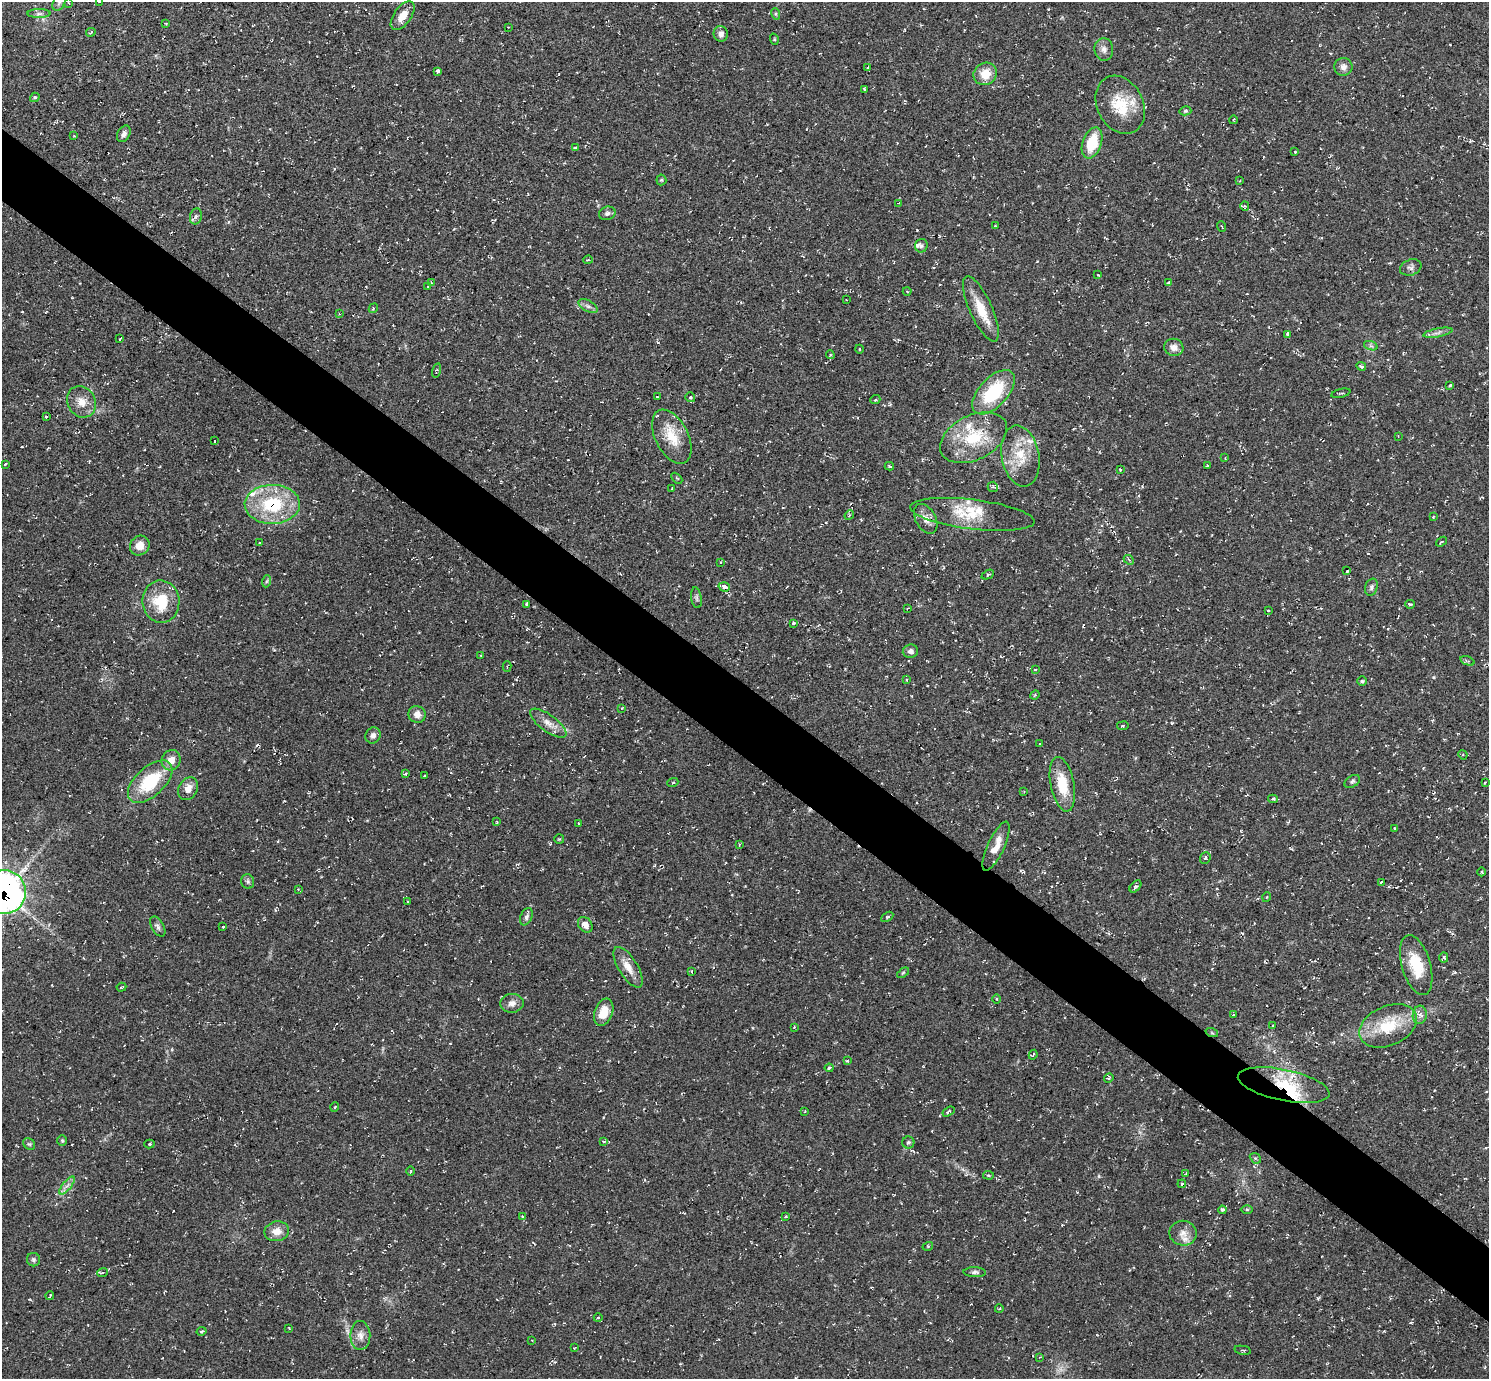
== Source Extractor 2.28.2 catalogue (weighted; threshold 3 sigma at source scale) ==
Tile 6 of 4 x 4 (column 2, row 2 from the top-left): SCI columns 1488-2974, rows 2906-4282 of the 5952 x 5956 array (HDU 1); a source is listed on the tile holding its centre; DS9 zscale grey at full resolution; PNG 1491 x 1381 px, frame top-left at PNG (2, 2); each listed source drawn as its Kron ellipse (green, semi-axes under 4 px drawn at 4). Shown black and unused: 5% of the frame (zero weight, under 2 of 3 exposures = <1% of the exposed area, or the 3 px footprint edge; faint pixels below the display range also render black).
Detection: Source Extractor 2.28.2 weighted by HDU 2 'WHT'; one run over the whole footprint, this tile lists its part. Background 0.055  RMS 0.008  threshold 0.0362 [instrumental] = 3 sigma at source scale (4.5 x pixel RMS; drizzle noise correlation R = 1.50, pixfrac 1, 0.05/0.05 arcsec/px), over >= 5 px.
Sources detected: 218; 9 cosmic-ray / hot-pixel residue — neither listed nor drawn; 10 inside a brighter listed object's ellipse — not listed separately; the other 199 listed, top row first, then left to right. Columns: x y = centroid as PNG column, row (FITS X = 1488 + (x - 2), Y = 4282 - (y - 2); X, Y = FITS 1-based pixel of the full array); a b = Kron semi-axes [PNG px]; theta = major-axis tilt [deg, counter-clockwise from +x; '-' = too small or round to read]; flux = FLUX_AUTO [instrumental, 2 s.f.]
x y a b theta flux
59 2 9 5 63 2
99 2 3 2 - 1.2
68 3 3 3 - 0.74
39 14 11 4 0 2.3
776 14 6 4 -72 1.1
403 16 16 8 54 9.6
166 24 3 3 - 0.69
508 27 2 2 - 0.51
91 32 5 3 - 1
721 34 8 7 - 3.9
774 39 5 3 - 0.69
1104 49 11 9 -83 4.5
1343 67 9 9 - 3.9
868 68 3 3 - 5.1
438 71 4 3 - 3
985 74 12 11 - 13
865 90 3 3 - 1.2
35 97 5 4 - 1.5
1120 105 30 23 -63 29
1185 111 6 4 15 1.2
1233 120 4 2 - 0.63
124 134 9 6 61 3.1
74 136 3 2 - 0.54
1092 143 16 9 71 25
575 148 3 3 - 1.1
1295 152 4 3 - 0.53
661 180 5 5 - 1.1
1239 181 3 2 - 0.73
899 203 3 2 - 0.52
1245 206 5 4 - 1
607 213 8 6 17 2.3
196 216 8 6 74 2.3
996 226 4 2 - 0.51
1222 226 5 2 - 0.61
921 246 7 6 - 1.8
588 260 5 3 - 1.1
1411 267 11 7 19 3
1098 275 3 2 - 0.5
432 283 4 4 - 0.84
1168 283 4 3 - 1.2
428 286 3 3 - 0.63
907 291 4 3 - 0.68
846 299 2 2 - 0.43
588 306 10 5 -30 2.8
373 308 5 4 - 0.89
981 309 35 11 -65 19
339 314 3 3 - 0.65
1438 333 15 3 11 2.7
1288 334 4 4 - 2.6
120 338 3 3 - 3.9
1371 346 7 4 -18 1.6
1174 347 9 8 - 5.4
859 349 4 3 - 0.62
830 355 4 3 - 1
1361 366 5 3 - 1.5
437 371 7 3 75 1.1
1450 385 3 3 - 1.2
993 392 27 14 47 48
1341 393 10 2 14 0.87
657 397 3 2 - 1.1
690 397 5 4 - 1.8
875 400 5 3 - 0.89
82 402 16 14 -63 10
46 417 3 3 - 3.9
1398 436 3 2 - 0.54
672 437 29 16 -63 20
973 438 36 22 26 40
214 441 3 2 - 0.51
1020 456 31 18 -80 25
1225 458 4 3 - 0.67
5 464 3 3 - 2.7
1207 465 2 2 - 0.65
889 466 4 3 - 1.2
1120 470 3 3 - 0.97
677 478 6 2 -45 0.65
993 487 5 5 - 1.4
672 489 3 2 - 0.88
272 504 27 19 1 51
972 514 62 15 -7 31
849 515 5 4 - 1
1433 517 3 3 - 0.67
926 519 16 10 -61 6.3
1442 542 6 2 36 0.72
260 543 4 2 - 0.71
140 546 10 9 - 8
1129 560 6 4 -43 1.2
721 562 4 3 - 0.78
1347 571 3 3 - 4.1
988 575 7 3 26 1.1
267 581 6 4 70 1
724 587 6 4 -17 4.9
1371 587 8 6 72 2.1
696 598 10 5 -80 2.1
161 602 21 18 -85 28
1410 604 5 4 - 1.4
527 605 3 3 - 1.7
907 608 3 3 - 0.63
1268 610 3 3 - 1.1
793 623 3 3 - 1.4
910 651 8 6 7 2.9
481 655 2 2 - 0.62
1467 661 7 4 -20 1.2
507 666 5 2 - 0.73
1035 669 3 2 - 0.69
906 680 3 3 - 0.73
1362 681 5 5 - 1.2
1035 695 5 4 - 1.1
622 708 4 2 - 0.6
417 714 9 8 - 4.9
548 723 22 8 -36 7.5
1123 726 6 3 9 0.88
373 735 8 7 - 3.2
1040 743 4 2 - 0.48
1463 755 5 4 - 0.9
171 760 10 9 - 7.5
406 774 4 3 - 1.1
425 776 3 2 - 0.86
1352 781 8 5 32 1.8
150 782 27 14 43 42
673 782 6 3 21 0.78
1485 782 3 2 - 0.98
1062 784 28 11 -79 23
188 789 12 9 59 7
1024 792 3 3 - 0.58
1273 799 5 4 - 1.7
497 822 4 2 - 0.6
579 824 3 3 - 0.76
1395 828 3 2 - 0.9
559 839 5 5 - 0.98
739 844 4 3 - 0.99
996 846 27 8 65 11
1205 858 6 5 - 1.8
1482 872 4 3 - 0.7
248 881 7 6 - 1.9
1381 882 3 2 - 1.1
1135 886 7 4 46 1.6
298 889 4 3 - 0.79
4 892 22 22 - 440
1267 897 5 3 - 0.65
408 902 3 2 - 0.72
526 917 9 5 65 2.4
887 917 6 4 30 1
585 925 8 6 -51 6
158 926 11 6 -59 2.4
223 927 3 3 - 1
1444 957 5 4 - 2.2
1416 965 31 14 -74 27
628 967 23 9 -58 9.9
692 972 4 2 - 0.75
903 973 7 3 37 0.97
121 987 5 3 - 0.84
996 999 5 3 - 0.64
512 1003 12 9 5 4.6
604 1012 14 9 69 13
1233 1014 4 3 - 1.1
1420 1015 9 7 83 3.7
1273 1026 4 3 - 0.72
1388 1026 30 19 24 31
794 1027 3 3 - 0.69
1212 1033 6 4 -19 0.94
1033 1055 5 2 - 0.84
847 1061 3 3 - 0.85
829 1068 4 3 - 1.8
1109 1078 5 4 - 1.5
1284 1085 47 15 -12 36
335 1107 5 3 - 0.75
805 1111 3 2 - 0.83
949 1112 6 3 30 2
62 1140 5 5 - 1.1
603 1141 3 2 - 1
908 1142 6 6 - 1.7
29 1144 6 5 - 1.3
149 1144 5 4 - 1.5
1255 1158 6 4 -43 1
410 1171 5 3 - 0.7
1186 1173 4 3 - 0.59
989 1175 5 4 - 1.2
1182 1184 4 2 - 1
67 1186 11 3 50 2.6
1247 1209 6 4 -1 0.98
1222 1210 4 4 - 2
522 1216 4 3 - 0.72
785 1217 4 3 - 1.3
277 1231 12 10 11 8
1183 1233 13 12 - 7.5
928 1246 5 3 - 0.8
33 1260 6 6 - 1.9
103 1272 5 3 - 0.73
975 1272 11 5 -2 2.3
50 1296 4 2 - 1.5
999 1309 4 3 - 0.7
598 1318 4 3 - 0.65
289 1328 3 2 - 0.59
202 1331 5 4 - 1.4
360 1335 14 10 -89 6.1
532 1340 3 2 - 0.59
574 1348 3 2 - 0.6
1243 1350 8 2 -11 0.78
1040 1357 3 2 - 0.5
Overlapping masked pixels (flux is a lower limit): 3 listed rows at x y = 272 504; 4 892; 1284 1085
Isophote crosses this tile's border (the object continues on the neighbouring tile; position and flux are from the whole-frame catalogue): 3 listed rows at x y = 59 2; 99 2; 4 892
Unlisted compact peaks at least as high as the median listed source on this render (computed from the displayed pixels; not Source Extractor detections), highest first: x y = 1434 677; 1099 1176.